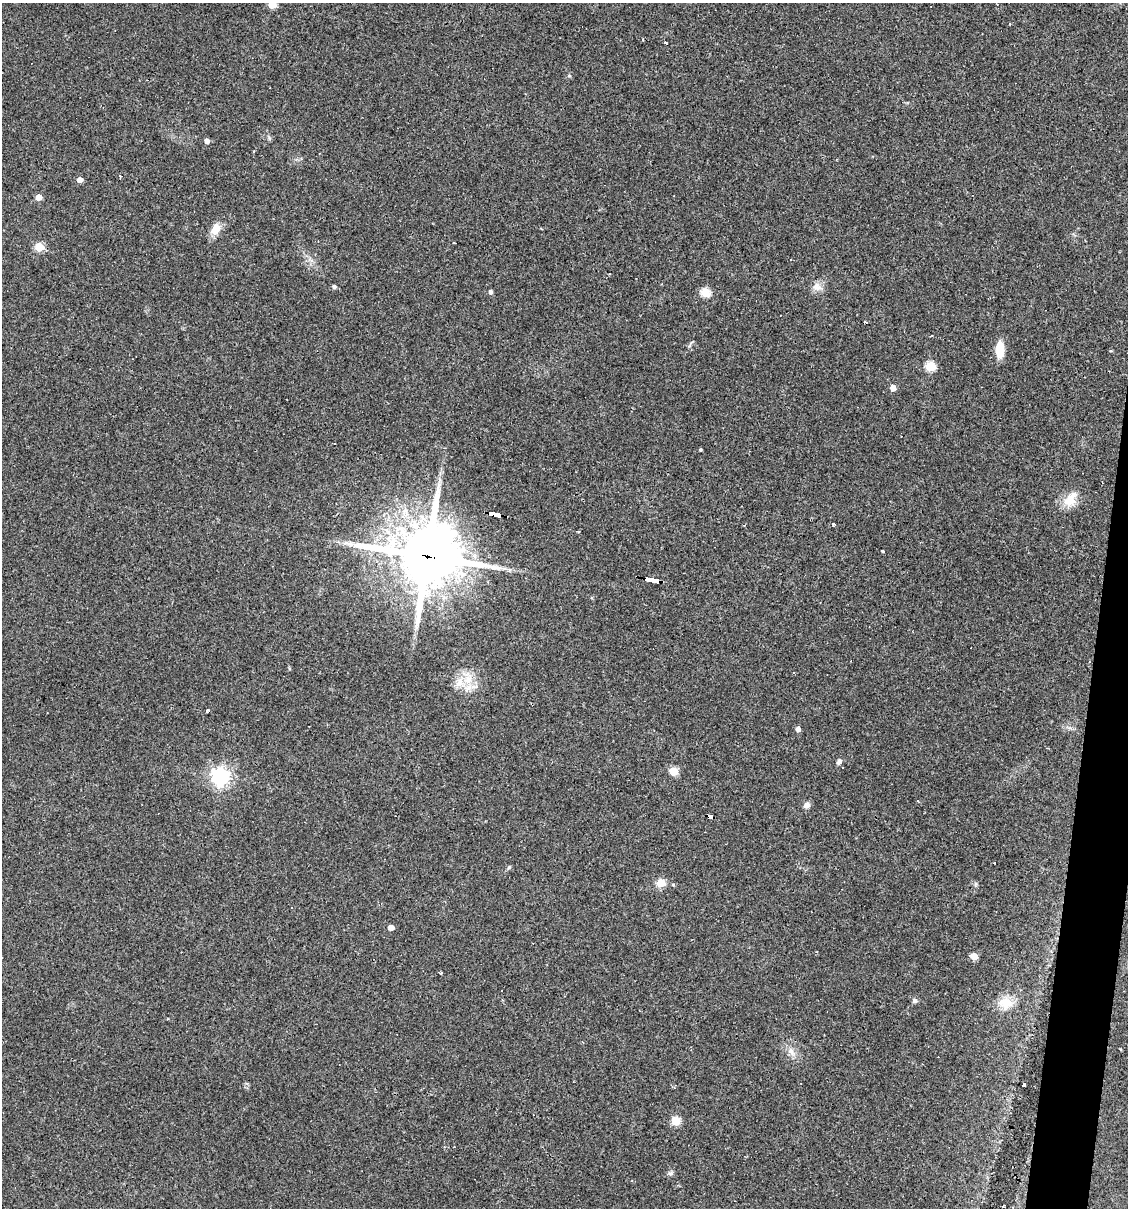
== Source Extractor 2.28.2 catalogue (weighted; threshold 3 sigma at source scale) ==
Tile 10 of 4 x 4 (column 2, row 3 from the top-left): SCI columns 1239-2364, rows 1207-2412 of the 4845 x 4824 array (HDU 1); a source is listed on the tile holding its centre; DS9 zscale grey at full resolution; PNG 1130 x 1210 px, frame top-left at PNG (2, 3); no overlay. Shown black and unused: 3% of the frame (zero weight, under 3 of 4 exposures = <1% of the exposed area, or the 3 px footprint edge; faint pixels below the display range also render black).
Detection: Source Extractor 2.28.2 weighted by HDU 2 'WHT'; one run over the whole footprint, this tile lists its part. Background 0.0911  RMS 0.0055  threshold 0.0247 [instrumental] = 3 sigma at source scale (4.5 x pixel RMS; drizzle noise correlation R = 1.50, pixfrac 1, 0.05/0.05 arcsec/px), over >= 5 px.
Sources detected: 52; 5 cosmic-ray / hot-pixel residue — not listed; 1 inside a brighter listed object's ellipse — not listed separately; the other 46 listed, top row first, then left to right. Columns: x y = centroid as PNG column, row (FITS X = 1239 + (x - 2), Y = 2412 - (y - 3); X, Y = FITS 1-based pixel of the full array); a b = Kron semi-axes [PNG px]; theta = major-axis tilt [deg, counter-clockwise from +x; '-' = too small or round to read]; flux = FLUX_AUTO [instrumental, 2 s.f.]
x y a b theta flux
272 5 5 5 - 12
665 43 3 3 - 1.4
207 141 6 5 - 1.7
254 151 3 2 - 0.71
120 176 4 3 - 0.81
80 180 5 4 - 3.6
39 197 5 4 - 5.9
216 228 12 8 59 7.8
454 242 3 3 - 1.4
39 247 5 5 - 21
334 287 5 4 - 1.3
817 287 11 10 - 3.8
490 292 5 4 - 1.4
705 293 5 5 - 26
1000 349 13 7 89 14
930 366 5 5 - 31
893 388 5 4 - 5.3
700 450 3 3 - 0.63
1070 499 23 13 56 8.2
495 514 13 4 -12 120
833 524 3 3 - 3.2
578 531 3 3 - 3.6
882 551 3 3 - 0.97
427 556 23 21 -3 3200
653 581 14 3 -12 160
794 673 3 2 - 0.46
468 680 11 10 - 6.4
207 711 4 3 - 2
798 729 4 4 - 2.9
839 762 7 5 57 1.7
674 771 5 5 - 19
220 777 7 7 - 230
918 801 3 3 - 0.59
806 805 8 6 41 2.5
711 817 6 4 -17 37
509 867 6 4 20 0.74
661 883 5 5 - 19
673 884 5 3 - 0.58
391 927 4 4 - 3.9
974 956 5 5 - 9.5
440 973 4 3 - 0.68
915 1001 7 6 - 1.3
1006 1003 19 14 -11 9
791 1051 10 6 -63 2.5
1024 1085 4 4 - 4.1
675 1121 10 9 - 5.1
Overlapping masked pixels (flux is a lower limit): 4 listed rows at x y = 495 514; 427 556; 653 581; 711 817
Isophote crosses this tile's border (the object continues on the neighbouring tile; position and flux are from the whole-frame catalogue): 1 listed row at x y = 272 5
Unlisted compact peaks at least as high as the median listed source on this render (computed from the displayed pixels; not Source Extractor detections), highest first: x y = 670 1173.